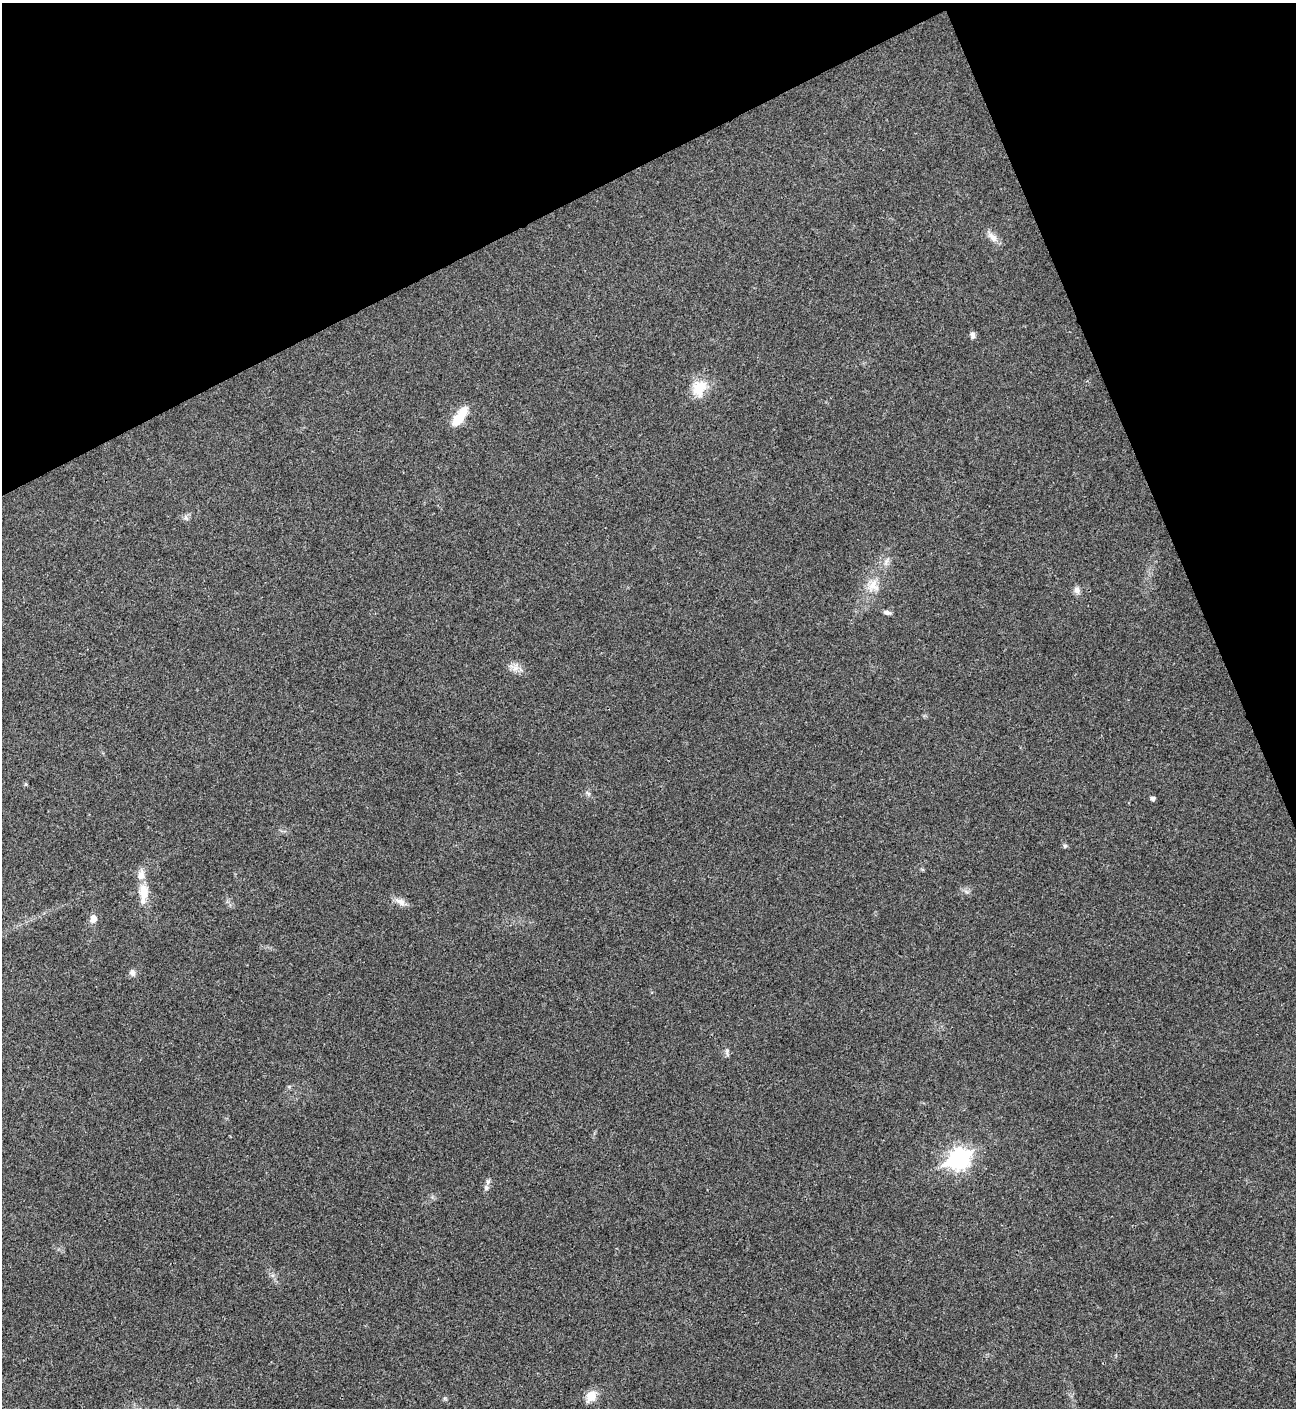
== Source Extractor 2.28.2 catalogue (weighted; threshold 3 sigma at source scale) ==
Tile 3 of 4 x 4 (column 3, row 1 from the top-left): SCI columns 2882-4175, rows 4221-5626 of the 5625 x 5635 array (HDU 1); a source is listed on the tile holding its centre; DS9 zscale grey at full resolution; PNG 1298 x 1410 px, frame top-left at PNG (2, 3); no overlay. Shown black and unused: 21% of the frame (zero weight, under 3 of 4 exposures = <1% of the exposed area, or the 3 px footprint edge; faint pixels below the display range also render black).
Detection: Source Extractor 2.28.2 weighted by HDU 2 'WHT'; one run over the whole footprint, this tile lists its part. Background 0.0197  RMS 0.0056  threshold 0.025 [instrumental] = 3 sigma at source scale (4.5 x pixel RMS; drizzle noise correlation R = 1.50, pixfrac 1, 0.05/0.05 arcsec/px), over >= 5 px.
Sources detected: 21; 2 inside a brighter listed object's ellipse — not listed separately; the other 19 listed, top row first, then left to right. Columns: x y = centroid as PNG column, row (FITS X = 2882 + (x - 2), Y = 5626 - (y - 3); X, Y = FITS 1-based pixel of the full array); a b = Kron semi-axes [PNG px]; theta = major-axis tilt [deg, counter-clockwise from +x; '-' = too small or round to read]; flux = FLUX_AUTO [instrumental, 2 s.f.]
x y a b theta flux
993 237 15 8 -45 4
972 335 9 6 -85 1.9
699 388 23 17 65 12
460 417 25 9 55 11
186 518 7 4 -19 1.1
873 585 16 15 - 7.4
1077 590 9 8 - 2.3
887 612 11 5 -16 1.6
515 668 11 6 70 2.9
588 793 8 4 -37 1.1
1152 798 4 4 - 1.8
1065 846 5 5 - 0.99
143 896 26 10 81 7.6
400 902 16 8 -29 3.5
93 919 9 7 72 3.8
132 972 8 7 - 2.1
959 1159 10 8 26 250
486 1188 7 7 - 1.7
591 1396 14 11 56 6.9